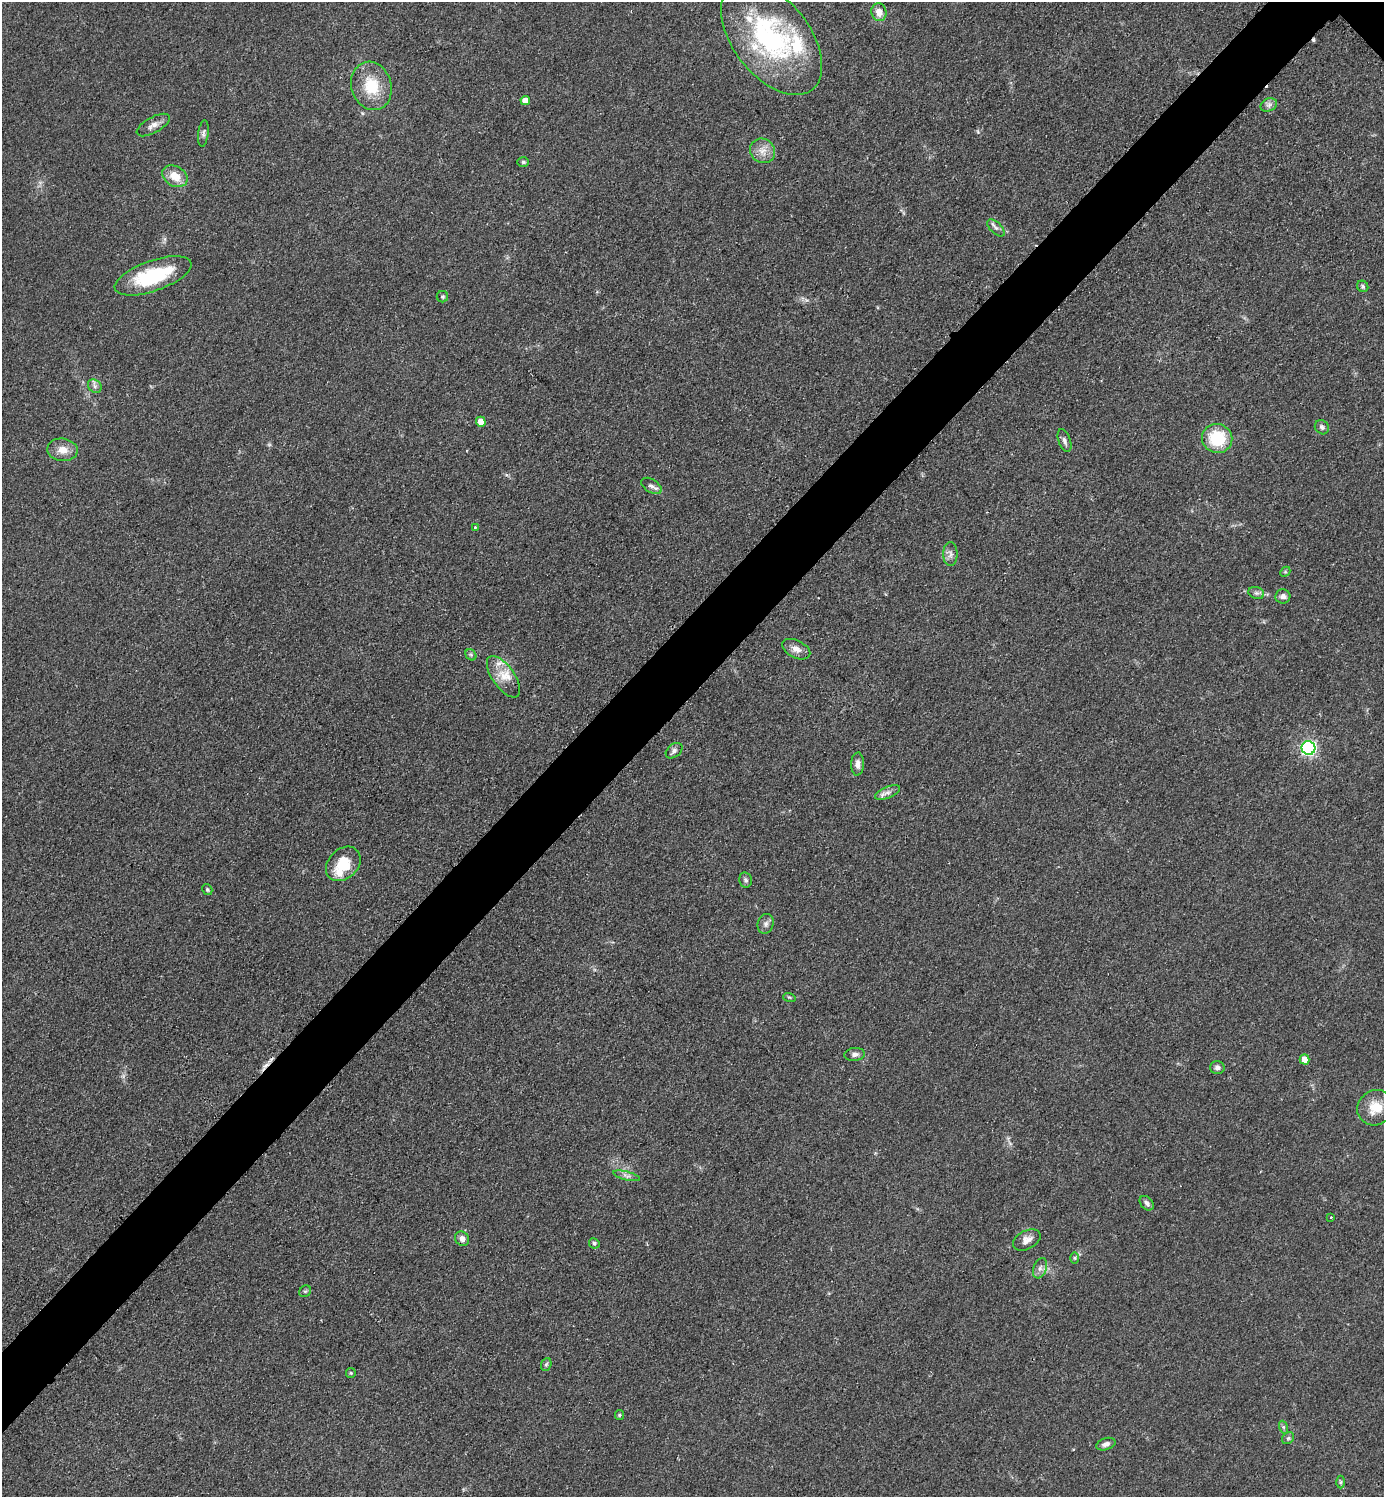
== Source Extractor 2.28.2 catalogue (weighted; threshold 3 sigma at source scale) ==
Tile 7 of 4 x 4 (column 3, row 2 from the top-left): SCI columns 3076-4457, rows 2999-4493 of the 6005 x 6005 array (HDU 1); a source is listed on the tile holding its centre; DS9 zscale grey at full resolution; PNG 1386 x 1499 px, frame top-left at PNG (2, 2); each listed source drawn as its Kron ellipse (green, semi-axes under 4 px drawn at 4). Shown black and unused: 5% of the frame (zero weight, under 2 of 3 exposures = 1% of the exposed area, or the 3 px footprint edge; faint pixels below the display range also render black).
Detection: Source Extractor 2.28.2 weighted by HDU 2 'WHT'; one run over the whole footprint, this tile lists its part. Background 0.0784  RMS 0.0081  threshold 0.0367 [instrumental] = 3 sigma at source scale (4.5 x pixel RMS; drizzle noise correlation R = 1.50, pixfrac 1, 0.05/0.05 arcsec/px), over >= 5 px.
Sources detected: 66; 3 cosmic-ray / hot-pixel residue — neither listed nor drawn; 5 inside a brighter listed object's ellipse — not listed separately; the other 58 listed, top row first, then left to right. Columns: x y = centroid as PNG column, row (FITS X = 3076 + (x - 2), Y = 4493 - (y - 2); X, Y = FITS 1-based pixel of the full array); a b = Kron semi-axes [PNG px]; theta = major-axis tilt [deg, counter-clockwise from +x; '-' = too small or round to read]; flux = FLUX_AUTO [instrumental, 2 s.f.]
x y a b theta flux
879 12 9 7 -75 7.7
771 38 66 38 -52 140
371 86 24 20 -73 29
525 101 5 4 - 7.3
1269 105 8 6 21 3
153 125 18 8 29 5.2
203 133 13 5 83 2.6
762 151 13 12 - 8
523 162 6 5 - 1.4
175 176 13 10 -30 13
996 228 11 5 -43 2.8
153 276 40 15 19 62
1363 286 6 5 - 1.8
442 297 6 5 - 1.4
95 386 7 6 - 2.5
481 422 5 4 - 9.3
1322 427 7 6 - 2.8
1217 438 15 14 - 36
1064 441 12 6 -70 2.9
62 450 15 11 -7 9.1
651 486 11 6 -32 3.4
475 527 3 3 - 1.5
950 554 12 7 90 3.7
1285 572 6 4 44 1.1
1256 593 8 6 -19 2.4
1283 597 7 7 - 3.5
796 649 15 8 -26 5.9
471 655 6 5 - 1.4
503 677 24 11 -55 13
1308 748 7 6 - 190
674 751 9 6 39 2.7
857 764 11 6 87 4.2
888 792 13 5 21 3.7
343 864 19 14 45 23
746 880 8 6 -78 2
207 889 6 4 -58 1.3
766 924 10 8 74 3.2
789 997 6 4 -18 1
855 1054 10 6 8 3.1
1304 1059 5 4 - 8
1217 1067 7 6 - 2.9
1375 1108 19 17 40 17
626 1176 14 4 -14 2.9
1147 1203 8 6 -46 2.6
1331 1217 3 3 - 0.9
462 1239 7 6 - 4.6
1027 1240 15 9 28 6.2
594 1243 5 5 - 1.7
1075 1258 6 4 -90 1.1
1040 1268 10 6 69 3.6
305 1291 6 5 - 1.5
546 1364 7 5 67 1.5
351 1373 5 5 - 0.95
619 1415 5 4 - 1.1
1283 1427 6 4 -72 1.4
1288 1438 6 5 - 1.5
1106 1444 10 6 17 3.3
1341 1482 6 4 90 1.3